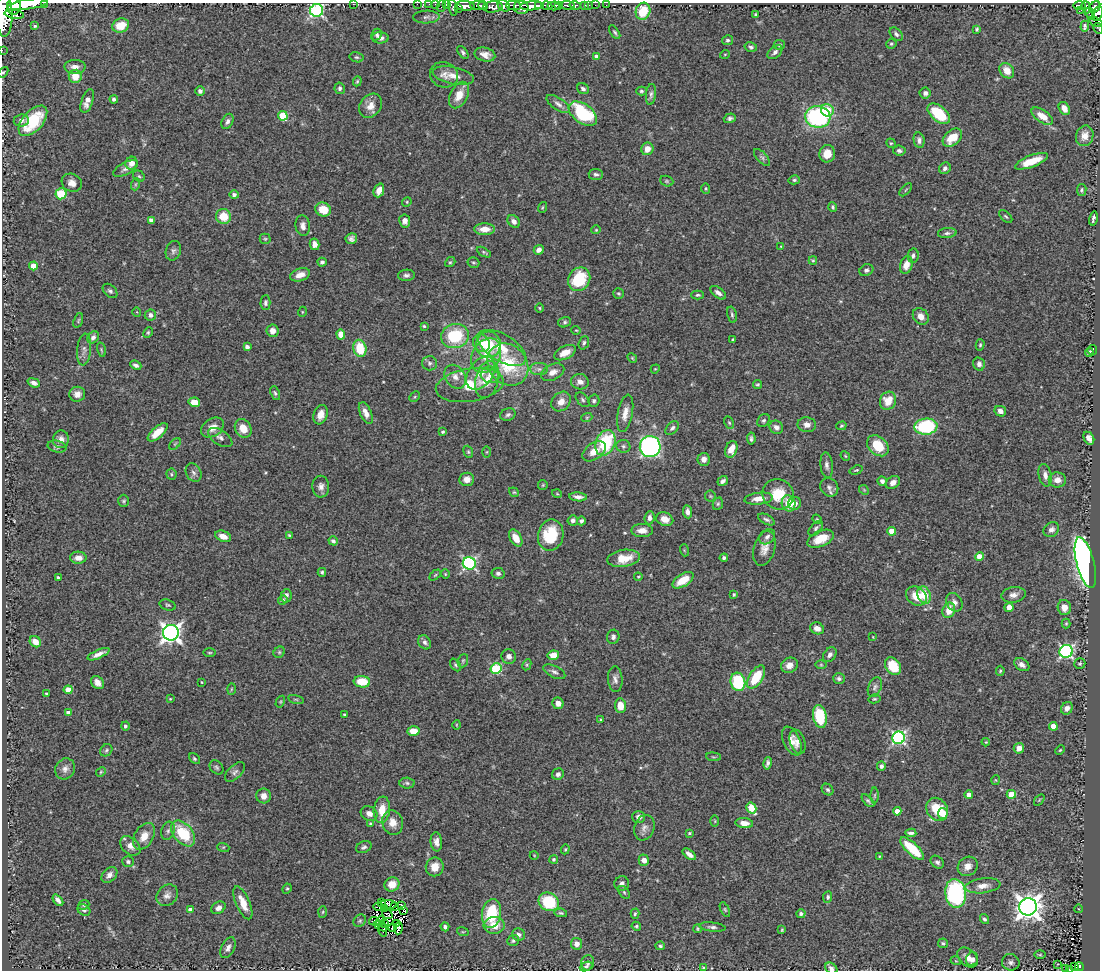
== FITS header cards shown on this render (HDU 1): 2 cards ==
NAXIS1  =                 1098
NAXIS2  =                  968

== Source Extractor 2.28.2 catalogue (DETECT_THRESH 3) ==
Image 1098 x 968 px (HDU 1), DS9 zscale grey, 1 PNG px = 1 image px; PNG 1102 x 972 px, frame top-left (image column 1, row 968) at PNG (2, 3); each listed source drawn as its Kron ellipse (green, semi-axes under 4 px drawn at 4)
Background 0.703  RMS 0.033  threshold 0.1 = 3 sigma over >= 5 px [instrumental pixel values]
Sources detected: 489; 6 with non-positive FLUX_AUTO (blend fragments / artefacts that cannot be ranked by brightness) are neither listed nor drawn; the other 483 listed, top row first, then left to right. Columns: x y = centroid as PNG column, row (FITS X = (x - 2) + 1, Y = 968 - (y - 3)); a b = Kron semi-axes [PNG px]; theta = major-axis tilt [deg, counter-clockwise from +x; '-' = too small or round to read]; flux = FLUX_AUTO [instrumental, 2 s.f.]
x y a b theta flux
44 3 2 2 - 47
28 4 20 5 9 2400
353 4 2 2 - 25
417 4 2 2 - 11
429 4 2 2 - 11
435 4 3 2 - 21
446 4 3 2 - 30
513 5 7 4 -6 700
559 5 4 3 - 320
567 5 8 3 -5 230
585 5 3 3 - 57
589 5 3 2 - 14
595 5 2 2 - 10
606 5 2 2 - 10
14 6 8 7 - 1300
441 6 6 2 72 41
465 6 10 4 -4 1200
478 6 8 3 -2 900
483 6 4 3 - 520
504 6 7 5 -36 600
532 6 12 4 4 2000
538 6 4 2 - 760
547 6 5 3 - 660
554 6 6 4 4 830
575 6 6 3 -15 190
1080 6 6 3 1 250
453 7 8 4 -79 180
493 7 10 5 5 630
521 7 7 6 - 1300
1086 7 6 3 -76 260
1095 7 6 4 49 490
458 8 3 2 - 46
317 10 6 6 - 440
1081 10 4 2 - 13
643 11 8 7 - 57
14 14 10 4 -9 180
1090 14 6 3 -63 59
1098 14 7 5 62 200
4 15 22 8 90 2900
756 15 4 3 - 3
426 17 13 6 1 8.7
1096 22 8 3 -27 22
35 26 3 3 - 2.4
121 26 8 7 - 41
1085 26 5 2 - 3.3
1098 28 6 2 -61 16
977 29 4 3 - 3.5
615 32 8 3 -56 3.9
896 34 8 5 -47 5.7
377 35 6 5 - 4.8
380 38 8 5 -3 9.9
728 40 5 5 - 4
891 44 5 5 - 3.6
779 45 5 5 - 4
751 47 6 4 -14 4.7
2 50 2 2 - 9.8
463 52 7 4 -51 5.2
775 52 9 5 41 7.9
725 54 5 3 - 1.9
485 55 10 7 -14 15
596 56 4 4 - 5.3
356 57 7 5 -14 4.2
75 67 10 7 0 16
1007 71 8 6 -50 25
3 72 6 4 48 3.1
444 75 14 12 -20 18
75 76 6 6 - 35
453 76 21 8 -11 24
357 81 5 4 - 3
340 88 6 5 - 5.1
583 89 6 5 - 6.9
200 91 4 4 - 7.7
641 91 5 4 - 3.5
925 93 5 5 - 8.5
651 94 10 5 83 6.4
459 95 14 8 62 32
114 99 4 4 - 7.1
87 101 12 6 71 22
558 104 13 6 -35 10
371 106 13 10 51 20
1064 108 7 5 -60 21
827 110 6 6 - 51
583 114 16 9 -36 170
939 114 13 7 -40 86
283 116 5 4 - 90
1042 116 12 6 -36 28
818 117 12 10 -7 320
730 118 6 4 19 5.1
21 120 7 6 - 8.4
33 121 18 10 48 110
227 121 8 5 65 7.1
1085 136 10 8 74 20
952 138 11 7 42 44
919 140 8 5 -80 8.4
891 143 5 4 - 3
647 149 6 6 - 21
899 151 6 5 - 5.9
827 154 9 8 - 27
762 157 11 5 -48 5.9
1031 161 17 6 21 46
131 163 6 6 - 17
945 168 6 5 - 7.1
126 169 13 6 26 10
596 174 7 5 -4 6.2
139 176 6 5 - 4.1
794 180 5 4 - 4
667 181 7 5 -21 3.7
72 183 10 9 - 15
136 184 6 4 71 3.2
706 188 5 4 - 3
379 190 7 5 69 18
906 190 8 3 45 2.8
1082 190 6 4 80 4.1
61 194 5 5 - 71
234 195 5 4 - 7.2
407 202 5 4 - 2.7
542 207 6 3 70 2.4
833 207 5 4 - 3.5
323 210 8 7 - 40
223 216 8 7 - 43
1006 216 8 4 -44 3.8
1093 218 7 3 77 6.7
151 220 4 4 - 9.5
405 221 6 5 - 13
514 221 7 5 -48 8.7
303 226 10 7 -79 11
485 229 10 6 1 27
596 230 4 4 - 2.3
947 233 9 5 5 6
351 238 6 5 - 7.4
265 239 5 5 - 3.2
315 244 6 5 - 12
781 246 3 3 - 1.9
539 250 5 4 - 11
173 251 10 7 72 7.6
484 252 8 4 -30 3.6
913 255 7 5 81 6
813 260 4 4 - 2.9
322 262 4 4 - 5.8
450 262 5 4 - 3.1
473 263 6 5 - 3.4
906 265 9 6 72 21
33 266 4 4 - 28
866 270 7 5 27 6.1
300 275 10 6 17 19
406 275 8 5 3 7
579 279 12 10 58 110
110 291 8 5 -43 5.9
618 293 5 5 - 3.2
718 293 9 5 -37 9.9
698 295 6 4 2 3.9
265 303 7 5 89 4.9
540 308 5 3 - 2.1
137 312 5 3 - 1.5
302 312 5 3 - 2
150 315 6 5 - 9.5
732 315 8 4 -77 4.6
921 316 9 7 -52 16
78 320 7 4 71 3.5
565 322 6 5 - 4.4
424 326 3 3 - 3
576 330 5 3 - 1.9
273 331 6 6 - 16
148 332 5 4 - 3.1
341 334 5 4 - 27
455 336 14 12 14 110
93 337 6 5 - 8.5
733 339 3 3 - 3
481 343 9 8 - 20
584 343 7 5 70 4.7
488 345 13 12 - 61
980 345 5 4 - 3.4
247 347 4 4 - 8.2
360 348 8 6 -77 73
502 348 27 13 -31 66
84 350 16 7 84 12
101 350 7 3 -77 2.6
1092 350 5 5 - 5
1089 352 4 3 - 4.5
565 353 11 6 27 24
486 356 18 13 60 50
632 358 5 4 - 2.5
430 363 7 7 - 7.1
979 364 7 6 - 8.2
136 365 6 4 -23 6.9
508 365 22 19 -51 130
539 369 9 6 1 8.4
655 369 5 3 - 2
553 372 12 7 27 17
481 373 18 12 54 38
490 375 9 8 - 21
455 377 13 9 -54 18
487 379 19 11 76 38
580 382 9 7 -14 15
34 383 6 4 -21 9.2
758 384 4 4 - 2.9
470 385 34 16 9 72
275 393 7 4 -66 4.7
77 394 8 7 - 12
415 397 6 4 45 2.6
583 400 8 5 -47 5.1
594 401 6 5 - 5.3
888 401 9 8 - 37
194 402 6 4 -14 30
561 402 11 8 49 18
1000 411 6 5 - 12
366 413 11 5 -66 16
625 413 19 7 79 21
320 415 10 7 71 22
508 415 8 6 20 6
587 417 5 3 - 2.5
763 420 7 5 43 4.7
729 423 6 4 -62 3.6
807 425 9 7 -10 13
841 426 5 3 - 3
776 427 7 6 - 11
926 427 11 8 5 170
212 428 12 8 33 23
243 428 10 8 -62 31
672 428 8 5 42 5.6
158 432 12 5 42 32
443 432 3 3 - 3.5
220 437 14 7 -33 11
1089 438 7 5 -61 11
61 439 9 8 - 12
751 439 6 3 -85 4.6
605 443 13 9 67 140
175 444 7 4 45 3.2
623 446 7 6 - 5.2
878 446 12 9 -42 58
57 447 10 5 -14 6.6
650 447 10 10 - 620
731 449 8 6 71 27
594 451 13 8 35 26
468 452 6 4 -69 3.2
487 452 5 3 - 2.2
845 456 5 4 - 2.4
704 459 6 6 - 14
827 465 13 6 -84 9.2
856 470 6 3 18 2.7
193 473 9 7 -61 8.7
171 474 5 5 - 3.5
1045 475 11 6 -78 13
467 479 7 6 - 19
1057 480 8 7 - 17
723 481 5 4 - 8.4
882 481 5 4 - 8.5
893 482 8 5 37 12
543 485 5 4 - 2.5
321 487 11 8 -86 12
829 487 10 8 -49 9.7
864 490 5 4 - 2.5
514 492 5 4 - 2.7
557 494 5 3 - 1.9
778 494 16 15 - 59
710 496 6 5 - 3.3
578 497 9 4 -6 10
759 499 14 6 6 20
124 501 6 5 - 3.8
788 503 8 6 -77 32
795 503 6 6 - 13
718 504 6 5 - 3.6
687 512 6 4 -82 8.8
649 518 7 5 85 9.3
665 519 9 6 -20 22
766 519 9 4 -27 6.2
817 519 5 4 - 2.7
573 520 5 5 - 7.3
581 521 4 4 - 5.3
816 528 9 5 48 5.1
642 530 11 6 0 16
1051 530 8 7 - 10
892 531 4 4 - 27
289 535 3 3 - 2.3
551 535 16 12 79 84
223 536 8 5 -20 20
767 537 9 6 42 8.5
516 538 9 5 -60 24
821 539 14 7 24 37
333 541 5 4 - 5.6
764 548 18 10 73 22
684 550 6 4 -72 2.3
980 556 4 4 - 36
78 558 8 6 -2 15
623 558 16 8 8 42
724 558 4 4 - 5.3
469 563 6 6 - 400
1085 563 26 8 -75 1200
322 572 4 4 - 3.5
498 573 6 5 - 7.2
445 574 4 4 - 2.3
435 575 6 4 44 2.9
58 577 3 3 - 3.5
638 577 4 4 - 2.3
683 580 12 6 33 49
734 595 3 3 - 4.2
924 595 9 6 -70 46
1013 595 12 7 8 14
286 596 7 5 76 7.9
916 596 11 9 -36 37
283 600 5 4 - 3.9
954 602 10 7 -60 11
168 605 8 5 -17 3.9
1009 607 5 4 - 18
1064 607 7 6 - 22
949 610 8 6 70 32
1066 623 5 4 - 2.8
817 628 7 5 -25 17
171 633 8 8 - 1200
613 637 7 6 - 7.6
873 637 4 2 - 1.4
35 642 6 5 - 24
425 642 7 6 - 6.8
1066 651 6 6 - 430
279 652 6 5 - 4
210 653 6 3 0 2.7
98 654 12 4 24 14
553 655 5 4 - 25
830 655 8 6 52 7.5
509 656 7 7 - 10
463 661 7 5 69 3.5
1080 664 6 5 - 3.6
456 665 7 4 -52 4
527 665 6 4 63 3.1
789 665 9 7 25 18
821 665 6 4 0 3
1022 665 8 5 -33 10
893 666 9 7 -57 61
496 668 5 5 - 180
1000 671 5 4 - 3.4
554 672 12 6 -26 8.2
756 677 13 6 57 78
615 679 13 7 -86 11
839 679 6 5 - 5.5
202 682 3 3 - 1.8
362 682 8 6 -6 51
738 682 9 7 -76 140
97 683 7 5 -48 14
875 687 10 6 68 7.4
231 689 5 3 - 2.2
68 690 4 4 - 31
46 694 3 3 - 4
170 699 3 3 - 2
296 699 8 3 -13 2.6
874 699 6 4 13 3
280 702 6 4 59 2.8
558 703 6 5 - 14
620 706 7 5 -83 29
1067 708 6 5 - 12
68 713 4 4 - 11
344 715 3 2 - 2.4
820 716 11 7 -78 96
601 720 4 4 - 3.5
456 725 5 3 - 1.9
125 726 4 4 - 5.4
1053 726 4 4 - 29
414 731 6 5 - 35
899 738 6 6 - 420
792 741 15 8 -65 19
797 742 12 7 -71 10
986 742 4 4 - 2
1019 748 5 5 - 15
106 750 7 5 48 4.4
1060 750 5 3 - 2.2
713 757 7 3 -5 2.7
194 759 6 4 -41 3.6
768 763 6 3 78 5.7
881 766 4 4 - 7.1
217 767 8 6 -46 4.8
65 769 11 9 56 12
101 772 5 4 - 2.8
235 772 12 6 45 8.2
558 774 6 5 - 8.2
996 780 5 3 - 2.1
407 783 7 5 -2 4.7
828 790 6 5 - 5
1011 794 4 4 - 56
875 795 8 3 89 2.9
969 795 4 4 - 22
263 796 7 7 - 14
1039 800 6 3 54 2.2
868 801 8 4 -45 4.7
751 808 6 4 -59 85
937 809 12 10 -57 68
382 810 13 8 82 35
897 811 4 4 - 18
369 813 9 7 -30 12
943 813 5 5 - 36
639 817 6 6 - 9.8
715 821 5 3 - 2.1
393 823 12 10 -73 23
744 823 9 5 -6 17
370 824 4 3 - 2.3
644 828 13 10 70 13
168 831 9 6 72 6.8
183 833 15 9 -50 92
689 833 4 3 - 2.9
911 833 5 4 - 6.1
144 836 14 9 59 26
436 842 9 5 -85 11
130 846 11 8 -41 14
223 847 6 4 -16 2.3
364 847 8 5 22 6
565 849 5 4 - 2.6
912 849 15 6 -43 81
689 854 8 4 -38 13
534 855 4 3 - 1.6
879 856 3 3 - 1.9
554 859 4 4 - 3.6
644 860 5 5 - 14
128 862 6 5 - 4.9
937 862 7 5 -39 6.8
968 866 10 9 - 17
435 867 9 9 - 25
109 875 9 6 44 11
392 884 7 7 - 26
622 884 7 7 - 8.6
983 886 18 7 7 19
287 889 5 4 - 3.2
624 892 7 4 -54 3.8
956 893 14 10 -82 300
167 895 12 9 47 13
828 897 6 4 82 4.6
58 900 6 4 -49 7.8
382 902 4 2 - 4
549 902 10 9 - 99
243 903 18 7 -67 31
389 904 8 4 -8 9.4
84 905 6 4 23 3.4
401 905 2 2 - 2.4
378 907 5 2 - 3.2
394 907 3 2 - 2.3
1028 907 9 8 - 2200
218 908 8 5 33 11
384 908 2 2 - 1.6
1079 909 4 3 - 1.5
84 910 7 5 -32 5.1
190 910 4 4 - 13
725 910 8 4 -63 3.4
404 911 3 2 - 1.3
323 912 6 4 87 2.7
492 913 14 9 82 100
561 913 6 4 -10 3.8
387 914 6 3 -35 0.74
635 914 5 4 - 3.3
801 914 4 4 - 4.8
984 919 5 4 - 5.6
360 921 7 5 44 4.3
374 921 5 2 - 3.7
380 922 5 2 - 0.71
385 924 3 2 - 1.3
397 924 4 2 - 0.38
494 925 10 8 4 31
381 926 7 2 -26 0.55
636 926 5 4 - 3.5
445 927 4 4 - 6.3
712 927 13 4 -6 7.3
392 928 4 2 - 2.9
398 928 6 3 86 2.8
697 929 4 3 - 2.7
383 930 6 3 -82 2
782 930 4 4 - 2.7
463 932 6 3 -17 2.5
519 935 6 6 - 8.1
513 940 6 5 - 5
943 943 5 4 - 3.8
577 944 6 5 - 16
660 946 5 4 - 4.2
228 948 11 6 62 11
1040 955 6 4 1 2.6
968 957 12 8 -43 15
972 959 7 6 - 14
956 961 5 3 - 2.1
1011 962 9 8 - 9.5
588 963 8 6 78 6.9
1058 964 3 2 - 1.4
586 966 6 4 26 3.6
1075 967 3 3 - 19
1079 967 4 4 - 75
704 968 4 3 - 3
831 968 6 5 - 7
1065 968 3 2 - 1.7
1069 969 4 2 - 11
At the frame edge (FLAGS 8, measured only in part): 18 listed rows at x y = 44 3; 28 4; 353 4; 417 4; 429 4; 435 4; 446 4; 14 6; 441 6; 1098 14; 4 15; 1096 22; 1098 28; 2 50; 3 72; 33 121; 831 968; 1069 969
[6 non-positive-flux detections neither listed nor drawn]